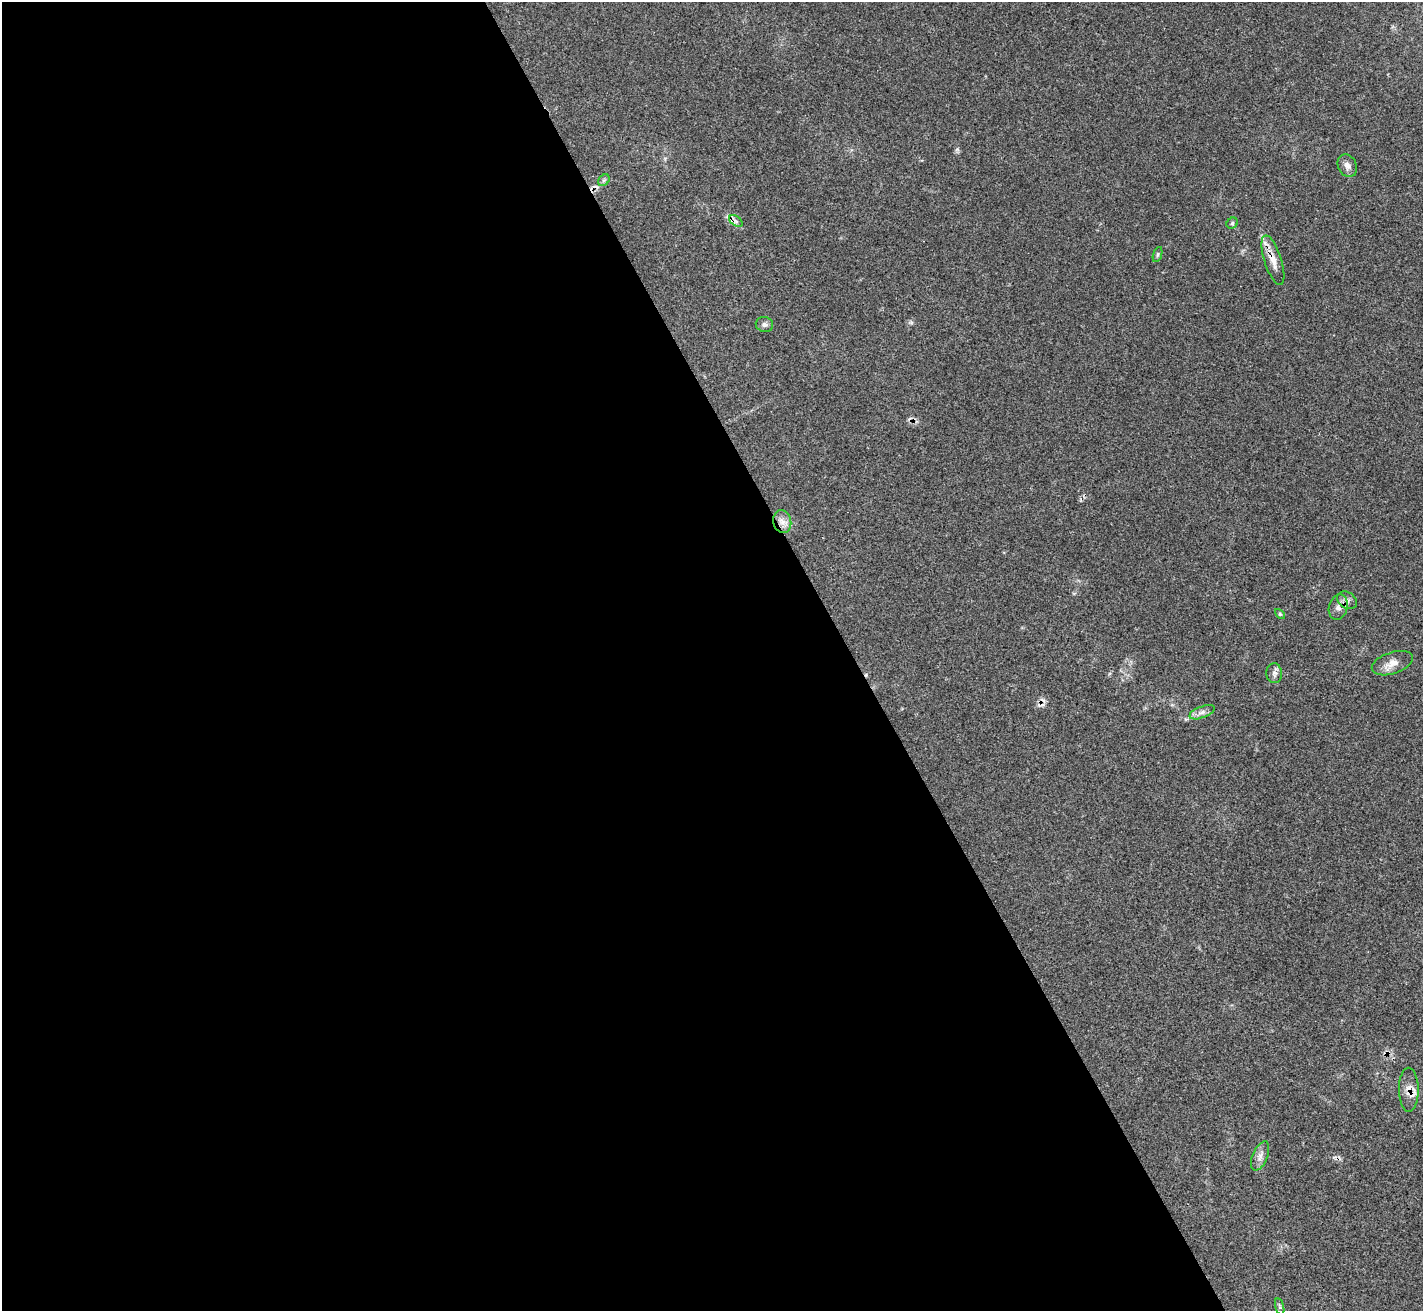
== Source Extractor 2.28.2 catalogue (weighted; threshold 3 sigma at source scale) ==
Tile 9 of 4 x 4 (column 1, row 3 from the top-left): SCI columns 29-1449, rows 1602-2910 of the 5713 x 5703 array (HDU 1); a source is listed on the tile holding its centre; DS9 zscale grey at full resolution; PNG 1425 x 1313 px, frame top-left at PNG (2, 2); each listed source drawn as its Kron ellipse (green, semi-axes under 4 px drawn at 4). Shown black and unused: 60% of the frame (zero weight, under 3 of 4 exposures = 2% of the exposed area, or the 3 px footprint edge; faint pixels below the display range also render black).
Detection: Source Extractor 2.28.2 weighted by HDU 2 'WHT'; one run over the whole footprint, this tile lists its part. Background 0.0538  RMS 0.0053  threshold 0.0237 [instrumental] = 3 sigma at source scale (4.5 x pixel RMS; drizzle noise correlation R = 1.50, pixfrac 1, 0.05/0.05 arcsec/px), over >= 5 px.
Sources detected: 20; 3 cosmic-ray / hot-pixel residue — neither listed nor drawn; the other 17 listed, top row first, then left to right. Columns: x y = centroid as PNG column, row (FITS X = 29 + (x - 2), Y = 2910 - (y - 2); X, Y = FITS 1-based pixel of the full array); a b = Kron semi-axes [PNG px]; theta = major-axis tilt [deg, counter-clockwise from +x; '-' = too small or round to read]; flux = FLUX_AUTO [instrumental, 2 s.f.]
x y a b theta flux
1347 166 12 9 -62 2.7
604 180 6 5 - 1.1
736 221 7 4 -36 1.5
1232 223 6 5 - 0.8
1158 254 8 3 71 0.67
1273 260 26 8 -72 6.5
764 324 9 7 -12 1.6
782 522 11 9 -77 3.8
1347 600 10 8 -34 2.5
1338 607 13 9 73 3.4
1280 614 6 3 -44 0.58
1392 663 21 11 18 5
1274 673 10 8 -86 2
1202 712 13 5 21 2.4
1409 1090 22 10 -90 5.3
1260 1156 15 7 67 3
1280 1307 8 3 -74 0.7
Overlapping masked pixels (flux is a lower limit): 2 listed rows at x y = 1273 260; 1409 1090